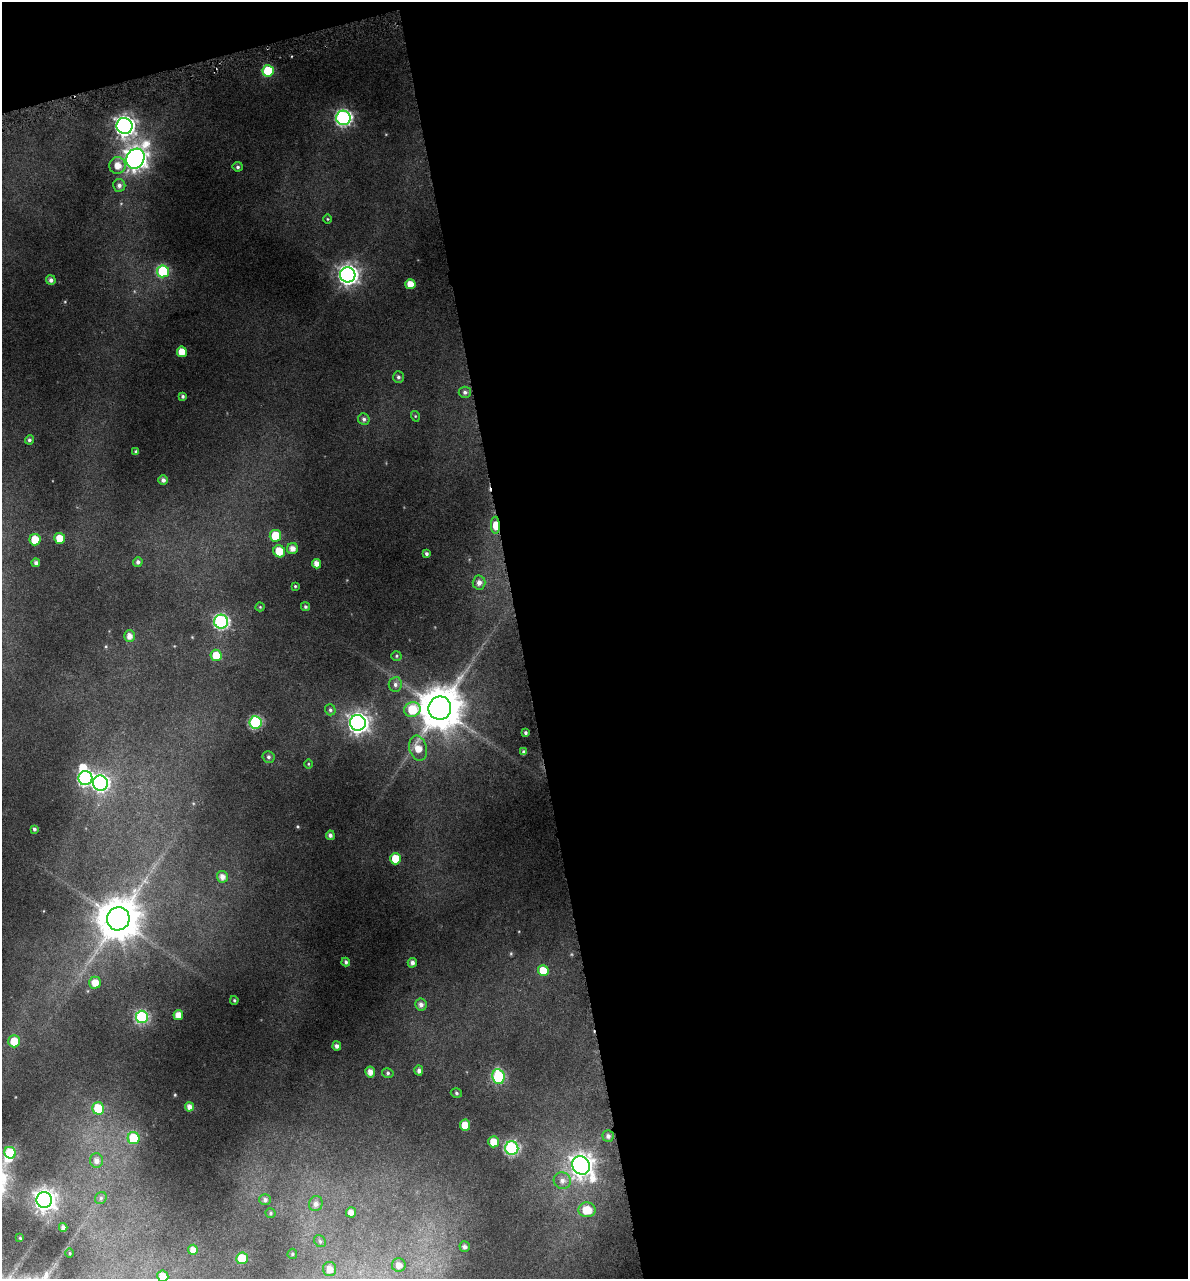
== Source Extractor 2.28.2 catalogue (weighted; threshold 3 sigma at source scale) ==
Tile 4 of 4 x 4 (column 4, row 1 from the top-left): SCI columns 3660-4845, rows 3836-5112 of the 4896 x 5150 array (HDU 1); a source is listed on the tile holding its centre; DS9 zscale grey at full resolution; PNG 1190 x 1281 px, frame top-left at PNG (2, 2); each listed source drawn as its Kron ellipse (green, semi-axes under 4 px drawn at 4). Shown black and unused: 58% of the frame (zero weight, under 4 of 8 exposures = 2% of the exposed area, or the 3 px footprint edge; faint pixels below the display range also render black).
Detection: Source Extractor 2.28.2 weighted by HDU 2 'WHT'; one run over the whole footprint, this tile lists its part. Background -0.0182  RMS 0.0096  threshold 0.0393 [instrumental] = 3 sigma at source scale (4.09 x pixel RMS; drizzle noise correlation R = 1.36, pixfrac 0.8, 0.0396/0.0396 arcsec/px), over >= 5 px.
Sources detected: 103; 2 inside a brighter object's white glare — neither listed nor drawn; the other 101 listed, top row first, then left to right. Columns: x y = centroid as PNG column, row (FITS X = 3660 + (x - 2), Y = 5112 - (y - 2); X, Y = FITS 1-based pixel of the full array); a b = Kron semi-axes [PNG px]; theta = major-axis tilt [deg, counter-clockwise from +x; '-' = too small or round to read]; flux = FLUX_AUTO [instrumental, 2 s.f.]
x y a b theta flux
268 71 6 6 - 42
343 118 7 7 - 200
125 126 8 8 - 440
135 159 10 8 62 600
118 165 8 8 - 10
238 167 5 5 - 1.8
119 185 6 6 - 3.3
327 219 5 3 - 0.74
163 271 6 6 - 69
348 275 7 7 - 400
51 280 5 4 - 3.1
410 284 5 5 - 9.3
182 352 5 5 - 11
398 377 6 5 - 2.3
465 392 6 5 - 2.3
183 396 4 4 - 1.5
415 416 5 3 - 0.77
364 419 6 5 - 2.5
29 440 4 4 - 1.7
136 452 4 4 - 1.7
163 480 5 5 - 2.9
495 525 8 4 -89 22
275 536 6 5 - 26
60 538 5 5 - 14
35 540 5 5 - 17
292 549 5 5 - 5.6
279 551 6 5 - 15
426 554 4 3 - 1.7
138 562 5 4 - 2.7
36 563 4 4 - 2.7
316 564 4 4 - 6.5
479 582 7 6 - 4.6
295 586 4 4 - 0.94
260 607 4 4 - 0.81
305 607 4 4 - 1.3
221 622 7 7 - 170
129 636 6 5 - 5.9
216 655 6 5 - 19
396 656 5 4 - 1.1
395 684 7 6 - 3.1
440 708 12 11 - 2900
412 709 8 7 - 32
330 710 5 5 - 1.6
256 722 6 6 - 93
358 723 8 7 - 470
525 733 3 3 - 1.6
418 748 13 8 -76 12
524 752 4 3 - 1.8
268 757 6 6 - 2
308 764 5 3 - 0.82
85 778 7 7 - 170
100 783 8 7 - 200
34 829 4 3 - 1.5
330 835 4 4 - 2.7
396 859 5 5 - 19
222 877 6 5 - 4.9
118 919 11 11 - 2500
346 962 4 3 - 1.8
412 963 5 4 - 3.6
543 971 5 5 - 16
95 983 6 5 - 9.5
234 1000 4 3 - 1
421 1005 6 5 - 3.7
178 1015 5 5 - 7.9
142 1017 6 6 - 110
14 1041 6 6 - 14
337 1046 4 4 - 2.9
419 1071 5 4 - 2.9
370 1072 5 5 - 6.3
388 1073 6 5 - 1.7
498 1076 7 6 - 73
456 1093 6 4 -19 1.5
189 1107 4 4 - 5.1
98 1108 6 6 - 30
465 1125 5 5 - 13
608 1136 5 5 - 2.7
134 1138 6 6 - 31
493 1142 5 5 - 12
512 1148 7 6 - 130
10 1153 6 5 - 28
96 1160 7 6 - 4.5
581 1165 10 8 -51 630
562 1181 8 8 - 4.7
101 1198 6 5 - 1.8
44 1200 8 7 - 510
265 1200 6 5 - 2.5
316 1204 7 6 - 4
587 1210 8 7 - 16
351 1212 5 5 - 5.2
271 1213 5 4 - 1.1
63 1227 4 4 - 2.9
20 1238 4 3 - 0.71
320 1241 6 5 - 1.7
465 1247 5 5 - 2.7
193 1250 5 5 - 5.3
69 1253 5 3 - 0.78
292 1254 5 4 - 1.2
242 1258 6 5 - 29
399 1265 7 6 - 6.2
330 1269 7 6 - 7.1
163 1276 6 5 - 11
Overlapping masked pixels (flux is a lower limit): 1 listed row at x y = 495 525
Isophote crosses this tile's border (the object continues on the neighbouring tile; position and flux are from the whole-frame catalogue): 1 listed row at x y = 163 1276